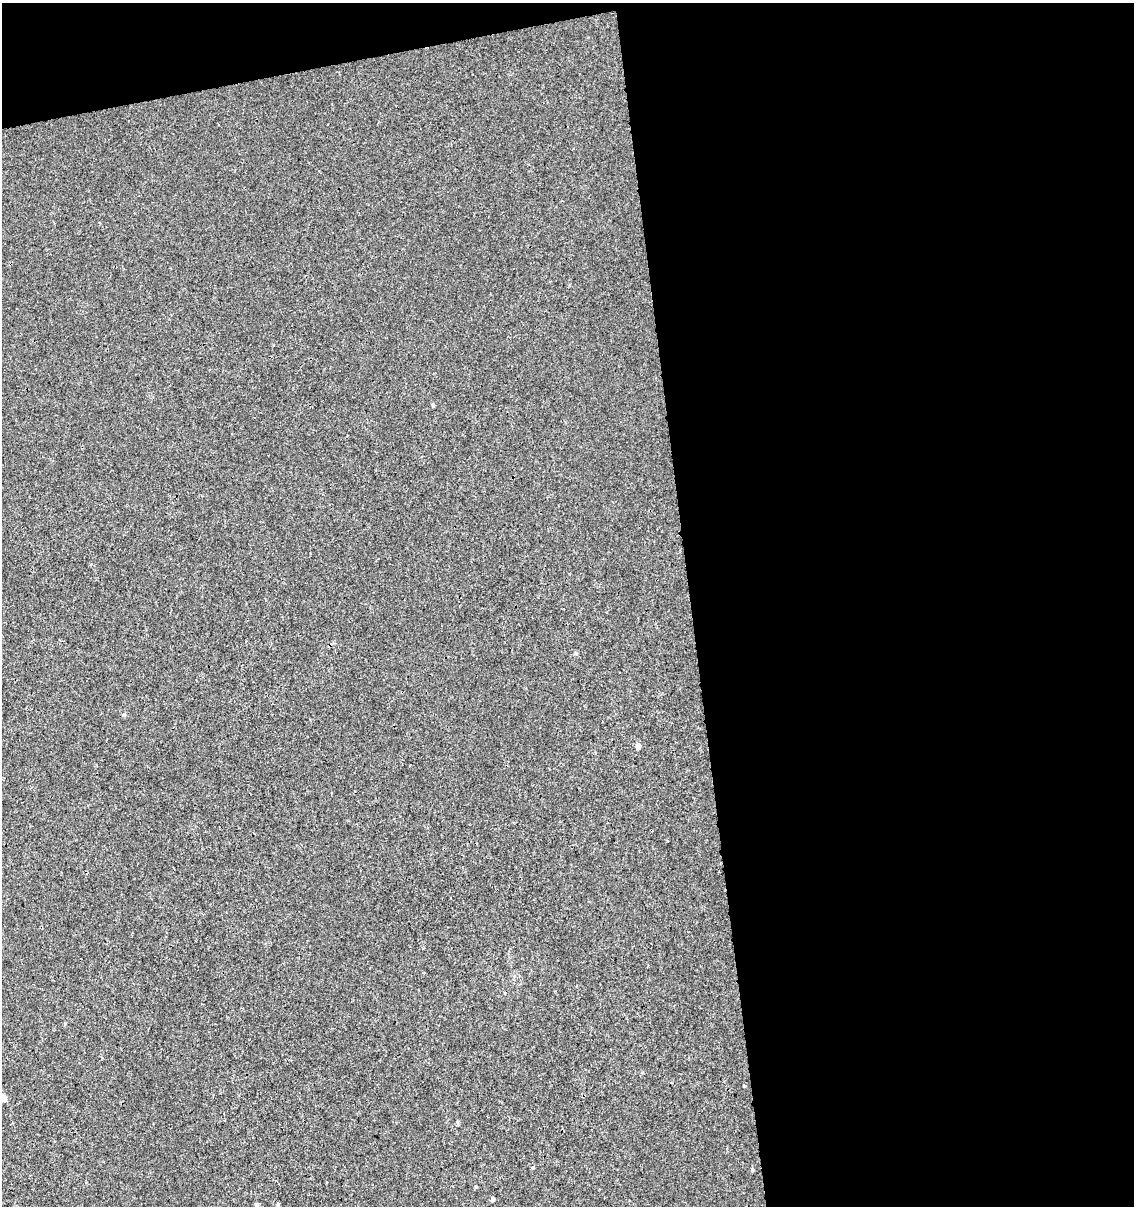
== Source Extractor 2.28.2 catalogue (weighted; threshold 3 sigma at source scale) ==
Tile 4 of 4 x 4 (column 4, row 1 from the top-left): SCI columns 3477-4608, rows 3659-4862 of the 4644 x 4910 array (HDU 1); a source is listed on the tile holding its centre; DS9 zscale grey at full resolution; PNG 1136 x 1208 px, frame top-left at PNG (2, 3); no overlay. Shown black and unused: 42% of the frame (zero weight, under 3 of 4 exposures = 4% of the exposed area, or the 3 px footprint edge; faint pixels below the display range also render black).
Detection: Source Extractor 2.28.2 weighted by HDU 2 'WHT'; one run over the whole footprint, this tile lists its part. Background 5.43e-06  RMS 0.0026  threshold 0.0117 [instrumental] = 3 sigma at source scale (4.5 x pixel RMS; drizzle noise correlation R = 1.50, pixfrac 1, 0.0396/0.0396 arcsec/px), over >= 5 px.
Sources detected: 10; all 10 listed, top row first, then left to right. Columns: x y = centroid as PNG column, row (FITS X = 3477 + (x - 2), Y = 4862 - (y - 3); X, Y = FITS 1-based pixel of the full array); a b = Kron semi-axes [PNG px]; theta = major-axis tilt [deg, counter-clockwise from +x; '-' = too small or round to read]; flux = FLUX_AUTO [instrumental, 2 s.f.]
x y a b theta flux
433 405 4 3 - 0.36
576 653 5 4 - 0.38
124 714 5 4 - 0.37
638 746 6 5 - 1
4 1098 5 5 - 2.2
752 1170 4 4 - 0.43
476 1187 4 3 - 0.3
493 1199 4 4 - 0.62
278 1204 4 3 - 0.37
257 1205 5 4 - 0.55
Isophote crosses this tile's border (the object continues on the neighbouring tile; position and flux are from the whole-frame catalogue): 1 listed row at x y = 4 1098
Unlisted compact peaks at least as high as the median listed source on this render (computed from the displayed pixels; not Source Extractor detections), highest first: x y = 533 1167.